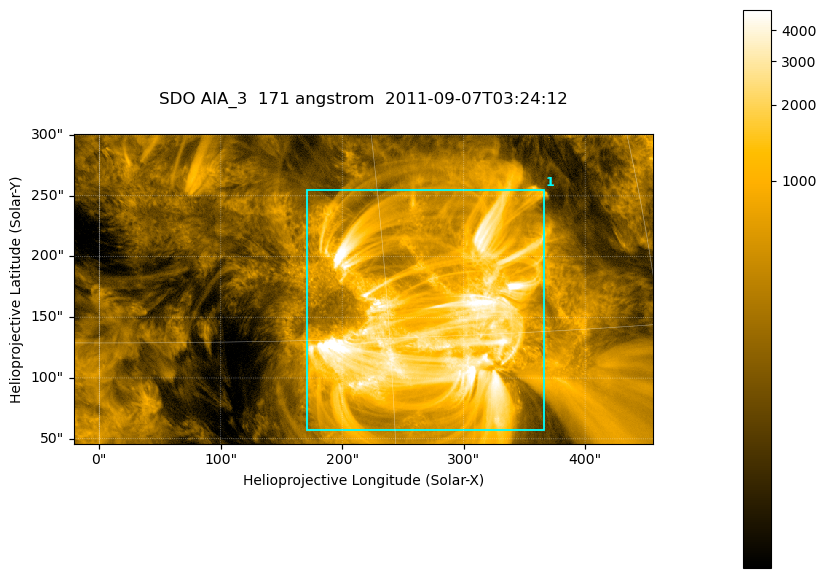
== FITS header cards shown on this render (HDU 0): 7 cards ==
TELESCOP= 'SDO     '           /
INSTRUME= 'AIA_3   '           /
WAVELNTH=                  171 /
WAVEUNIT= 'angstrom'           /
DATE-OBS= '2011-09-07T03:24:12.34' /
CTYPE1  = 'HPLN-TAN'           /
CTYPE2  = 'HPLT-TAN'           /

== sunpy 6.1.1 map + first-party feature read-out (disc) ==
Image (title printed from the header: SDO AIA_3  171 angstrom  2011-09-07T03:24:12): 795 x 425 px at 0.599 arcsec/px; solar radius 952 arcsec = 1588 px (partial field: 4.3% of the solar disc is inside the frame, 100% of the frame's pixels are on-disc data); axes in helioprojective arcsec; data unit not stated in the header (colour bar unlabelled)
Pointing: header CRPIX1/2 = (2050.96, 2049.84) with CRVAL1/2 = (0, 0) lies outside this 795 x 425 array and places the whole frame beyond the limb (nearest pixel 1.29 R_sun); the SolarSoft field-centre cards XCEN/YCEN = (217.3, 173.3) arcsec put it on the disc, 1756 arcsec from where CRPIX/CRVAL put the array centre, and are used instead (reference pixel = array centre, CRVAL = XCEN/YCEN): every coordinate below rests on XCEN/YCEN
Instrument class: DISC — disc imager (sunpy class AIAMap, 171 A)
Bright regions (active regions / flare kernels): reference = the on-disc median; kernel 7 px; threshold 5 sigma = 1406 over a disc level ~319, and >= 1.15x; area >= 337 px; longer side >= 5 px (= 3 arcsec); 1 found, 1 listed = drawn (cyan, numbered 1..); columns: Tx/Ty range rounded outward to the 2 arcsec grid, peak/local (2 s.f.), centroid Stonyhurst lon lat
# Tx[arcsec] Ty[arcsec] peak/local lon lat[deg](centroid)
1 170..366 56..256 31 +17 +15